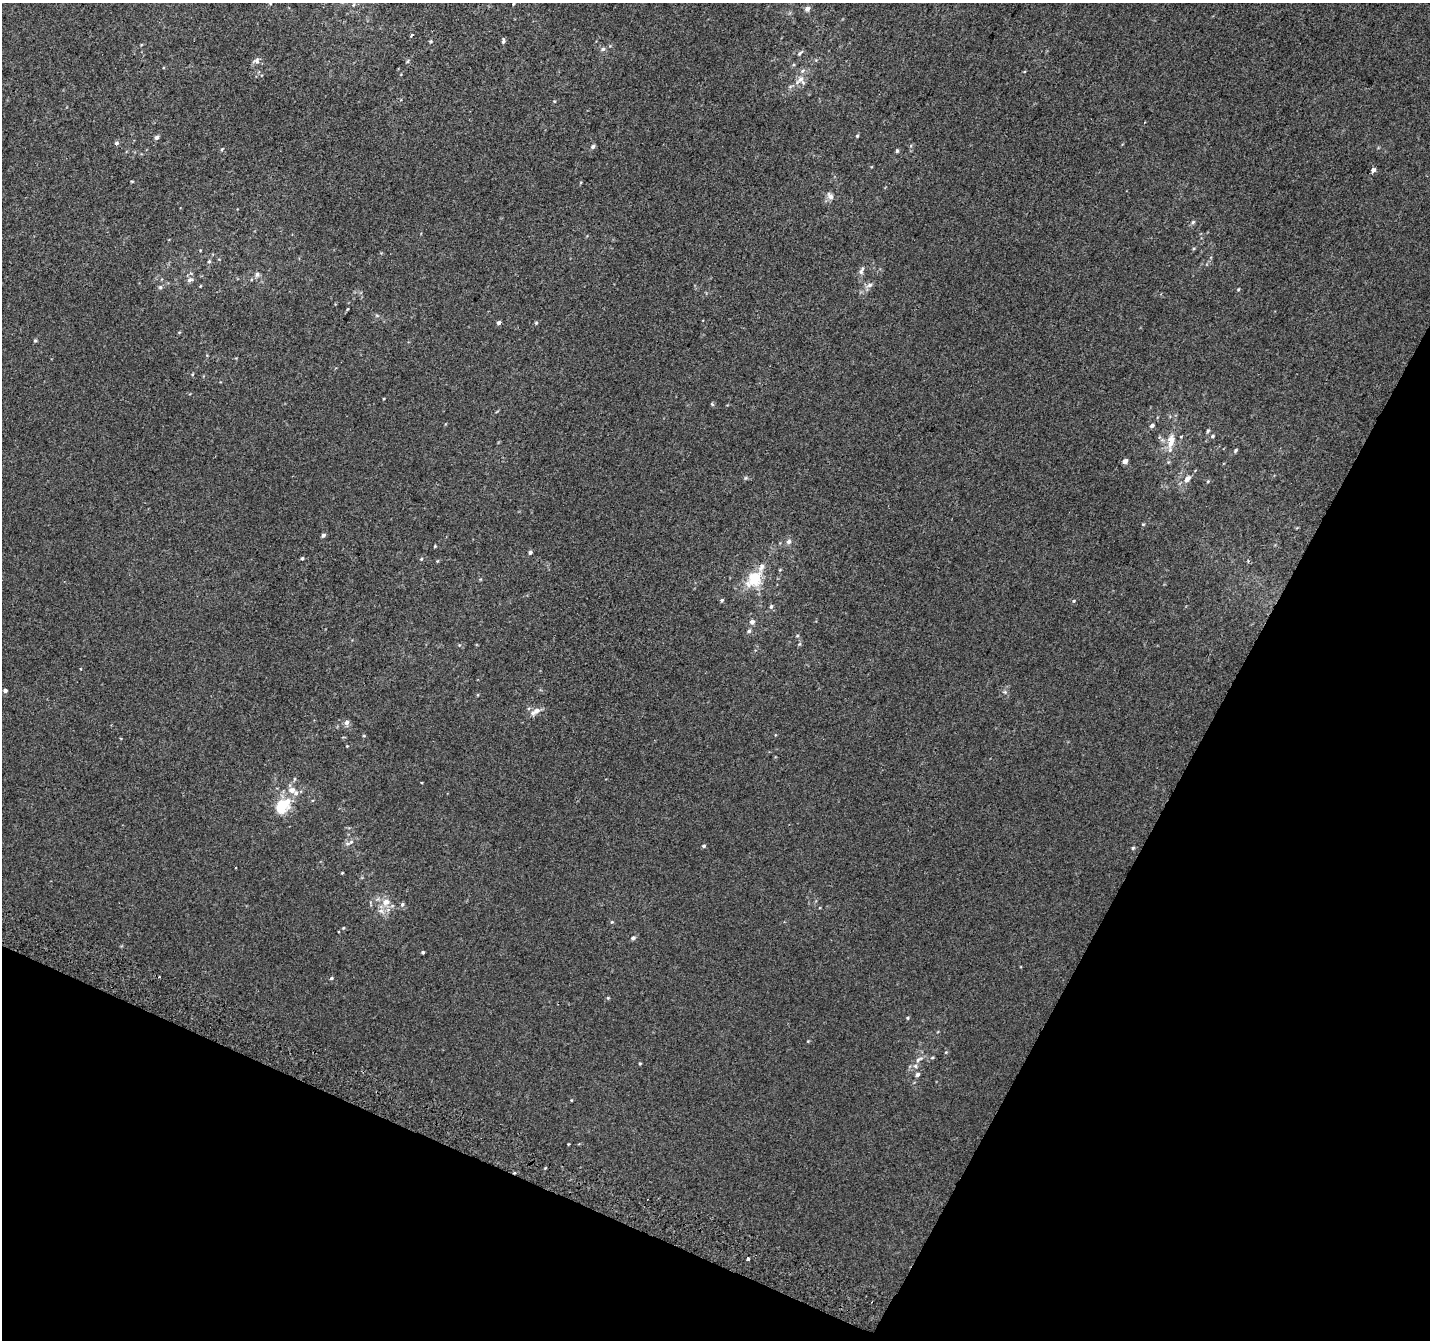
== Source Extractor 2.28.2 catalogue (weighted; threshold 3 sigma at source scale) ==
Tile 15 of 4 x 4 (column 3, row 4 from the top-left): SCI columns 2883-4310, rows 307-1644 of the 5758 x 5899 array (HDU 1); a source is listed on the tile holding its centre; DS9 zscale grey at full resolution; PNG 1432 x 1342 px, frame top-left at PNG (2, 3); no overlay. Shown black and unused: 24% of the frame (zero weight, under 2 of 3 exposures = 2% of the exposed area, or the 3 px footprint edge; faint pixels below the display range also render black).
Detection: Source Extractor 2.28.2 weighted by HDU 2 'WHT'; one run over the whole footprint, this tile lists its part. Background 0.00146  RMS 0.0073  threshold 0.0329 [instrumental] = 3 sigma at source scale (4.5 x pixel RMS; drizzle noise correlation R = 1.50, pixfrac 1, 0.0396/0.0396 arcsec/px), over >= 5 px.
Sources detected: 99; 3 cosmic-ray / hot-pixel residue — not listed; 7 inside a brighter listed object's ellipse — not listed separately; the other 89 listed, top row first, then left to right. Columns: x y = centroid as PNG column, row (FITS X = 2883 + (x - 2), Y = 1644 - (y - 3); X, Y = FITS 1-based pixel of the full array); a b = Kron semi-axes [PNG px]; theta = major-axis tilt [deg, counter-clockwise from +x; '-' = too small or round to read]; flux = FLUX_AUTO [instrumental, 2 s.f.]
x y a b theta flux
270 3 5 4 - 0.8
513 4 3 2 - 0.55
807 9 6 5 - 3
411 35 4 3 - 1.3
431 41 4 4 - 0.77
503 41 7 4 -87 1.5
603 49 6 5 - 1.6
800 53 9 3 45 1
256 61 10 8 39 2.6
407 61 6 3 46 0.81
800 80 14 13 - 6.1
857 136 4 4 - 0.9
157 137 5 5 - 1.9
116 143 5 4 - 1.7
593 147 6 5 - 1.8
222 149 6 3 45 0.78
897 151 5 4 - 1
1373 170 5 4 - 2.3
830 196 12 7 -61 2.9
1193 222 5 5 - 1.1
209 261 5 4 - 0.92
861 270 11 5 65 2.3
257 275 7 7 - 2
190 280 9 6 24 2.2
869 285 9 6 18 2.3
200 286 5 3 - 0.54
160 287 6 5 - 1.2
1238 289 4 3 - 0.69
347 309 5 3 - 0.58
499 323 5 4 - 1.7
536 323 5 4 - 0.84
35 341 5 4 - 0.9
193 374 5 3 - 0.62
712 404 4 3 - 1.3
1152 426 5 4 - 1.7
1208 431 5 4 - 1
1212 436 5 4 - 0.98
1172 440 12 10 -78 6.4
1235 450 6 4 50 0.99
1125 461 4 4 - 3.7
746 478 6 5 - 1
1187 479 8 6 43 3.6
1208 481 5 4 - 0.68
323 535 5 4 - 1.9
789 542 7 6 - 2.2
435 546 3 3 - 0.67
530 553 4 4 - 1.5
302 558 4 4 - 0.91
421 559 4 3 - 0.65
437 561 4 4 - 0.66
755 578 17 16 - 20
722 600 5 4 - 1.1
1074 601 5 3 - 0.64
771 606 6 5 - 1.4
752 622 6 6 - 2.5
749 631 6 5 - 1.3
797 636 5 3 - 0.66
799 644 5 4 - 0.88
5 690 4 4 - 1.7
1005 692 6 4 -44 1.2
536 710 9 7 25 3.9
347 722 6 6 - 2.8
347 746 4 3 - 0.52
292 790 9 7 -18 4.3
282 806 17 11 46 23
351 842 8 5 33 2.3
704 846 5 4 - 1.1
1133 848 5 4 - 0.87
235 868 3 2 - 0.96
342 873 3 3 - 0.52
386 902 10 8 21 6.3
371 903 9 3 -76 0.89
402 904 6 5 - 1.3
612 922 5 4 - 0.79
343 928 4 3 - 0.64
633 938 6 5 - 1.7
423 952 3 3 - 0.92
331 978 5 4 - 0.95
608 998 5 4 - 0.81
908 1018 5 3 - 0.69
946 1052 5 4 - 0.64
932 1057 5 4 - 0.79
919 1059 14 5 32 3.1
640 1063 4 4 - 0.69
917 1074 5 5 - 1.8
571 1100 4 2 - 0.46
568 1144 5 3 - 0.51
545 1168 4 2 - 0.71
748 1259 3 3 - 7
Isophote crosses this tile's border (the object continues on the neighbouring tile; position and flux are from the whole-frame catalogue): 1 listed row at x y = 270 3